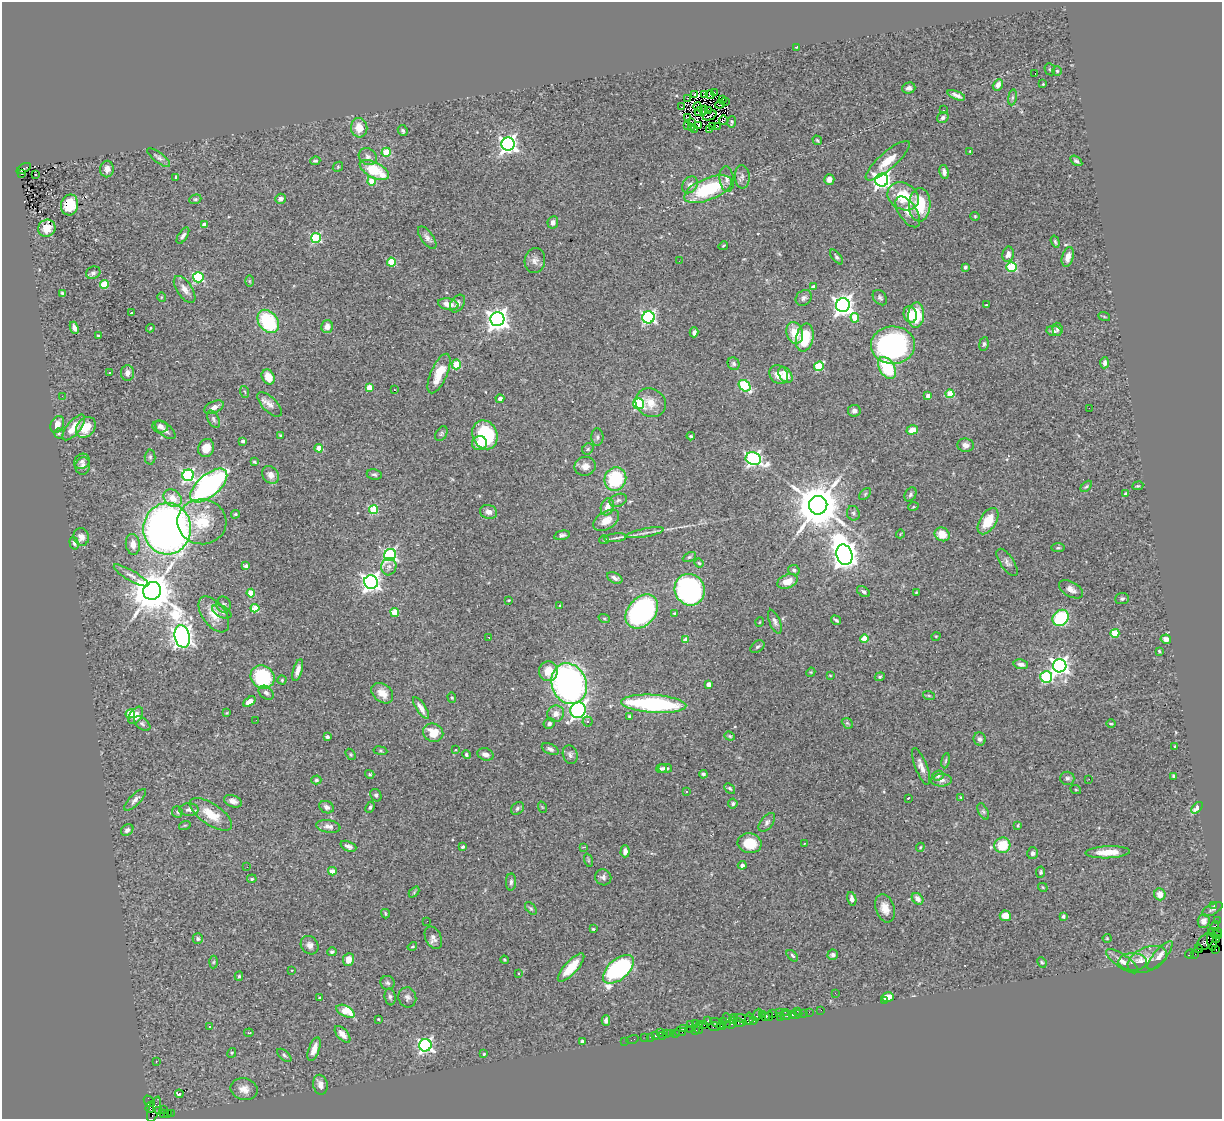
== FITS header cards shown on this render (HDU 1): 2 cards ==
NAXIS1  =                 1220
NAXIS2  =                 1117

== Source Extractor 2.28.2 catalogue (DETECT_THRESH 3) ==
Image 1220 x 1117 px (HDU 1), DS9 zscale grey, 1 PNG px = 1 image px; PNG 1224 x 1121 px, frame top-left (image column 1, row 1117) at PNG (2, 2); each listed source drawn as its Kron ellipse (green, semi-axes under 4 px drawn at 4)
Background 1.3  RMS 0.06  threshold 0.18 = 3 sigma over >= 5 px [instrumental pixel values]
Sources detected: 468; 5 with non-positive FLUX_AUTO (blend fragments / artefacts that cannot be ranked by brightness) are neither listed nor drawn; the other 463 listed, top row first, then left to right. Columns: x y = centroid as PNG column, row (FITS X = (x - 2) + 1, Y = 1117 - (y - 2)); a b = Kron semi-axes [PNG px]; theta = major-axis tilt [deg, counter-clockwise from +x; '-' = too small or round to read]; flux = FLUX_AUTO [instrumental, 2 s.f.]
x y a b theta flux
796 47 2 2 - 2.9
1050 69 6 5 - 5
1057 71 5 5 - 5.2
1035 74 3 2 - 3.8
1043 84 3 2 - 2.8
998 85 6 4 59 23
909 88 6 5 - 13
714 92 2 2 - 3.1
695 94 3 2 - 3.3
704 95 3 2 - 5.8
710 95 4 2 - 3.3
956 95 9 4 -21 16
1012 97 8 4 81 8.1
688 98 3 2 - 2.9
723 99 3 2 - 4.5
725 102 2 2 - 2.7
720 104 5 2 - 0.97
682 107 2 2 - 2.8
698 107 4 2 - 3.6
704 110 4 2 - 3.2
708 110 2 2 - 6.6
944 110 3 2 - 5.5
699 111 4 2 - 5.1
710 115 7 2 23 1.4
687 117 4 2 - 2.4
943 118 6 5 - 11
723 120 4 3 - 2.6
692 122 3 2 - 5.9
732 122 5 3 - 5.4
688 125 3 2 - 4.1
699 125 4 2 - 3.5
718 126 2 2 - 3.2
692 127 4 2 - 2.4
713 127 2 2 - 3.8
359 128 10 8 -83 56
695 129 2 2 - 0.41
710 129 2 2 - 7.8
403 130 5 4 - 8.8
817 140 5 2 - 4.2
508 144 6 6 - 1700
970 151 3 2 - 3.3
386 152 4 4 - 150
368 157 9 8 - 18
159 158 14 5 -37 13
315 161 5 3 - 5.4
888 161 28 8 41 67
1076 161 7 4 -35 8.3
338 167 5 4 - 5
24 168 8 4 32 380
107 169 8 7 - 23
374 170 16 7 -28 160
944 172 7 4 -80 15
21 174 3 2 - 100
36 174 3 2 - 5.1
176 177 3 3 - 5.6
742 177 12 7 -86 19
727 179 13 7 -83 21
829 179 5 5 - 22
882 180 6 6 - 1600
371 181 4 4 - 70
690 185 9 7 53 21
708 189 25 11 22 290
903 196 16 13 -29 130
195 199 6 4 20 6.1
280 199 5 5 - 15
70 205 10 8 78 96
920 205 16 11 87 150
908 212 18 9 -57 38
975 216 4 4 - 4.2
553 222 6 5 - 15
204 225 4 4 - 38
47 228 9 8 - 54
183 236 9 4 57 13
316 238 5 5 - 320
427 238 13 6 -54 16
1055 242 6 3 -71 6.6
723 246 5 3 - 3.8
1008 254 7 5 77 21
837 257 9 4 -51 8.2
1068 257 10 5 75 31
535 260 12 10 79 22
679 261 2 2 - 8.2
391 262 4 4 - 150
965 267 4 3 - 6.3
1011 267 5 5 - 260
93 273 7 6 - 12
198 277 5 5 - 310
249 281 6 4 -89 4.9
104 284 4 4 - 140
813 287 4 3 - 27
185 289 15 7 -56 29
63 293 3 3 - 6.6
161 297 5 3 - 3.7
804 298 9 7 45 15
880 298 8 6 -51 9.4
448 304 10 5 -10 36
457 304 10 6 57 15
843 305 7 7 - 2600
986 305 3 2 - 3.3
131 313 4 3 - 8.7
910 314 8 6 -75 55
916 315 12 8 86 140
1104 316 6 4 -21 4
648 317 6 6 - 770
855 318 5 4 - 110
497 319 7 7 - 2900
268 321 13 9 -54 270
327 327 6 6 - 27
74 328 6 4 -66 18
150 328 4 3 - 3.9
1057 329 6 5 - 9.7
1054 331 7 5 -9 11
694 332 5 4 - 12
795 333 11 8 -74 73
98 336 3 2 - 4.5
805 338 14 8 77 140
984 344 7 4 83 8.7
893 345 22 18 2 900
1105 363 5 4 - 15
456 364 5 4 - 160
733 364 6 5 - 9
819 366 5 4 - 210
887 368 12 7 -59 210
110 372 2 2 - 3
127 373 8 6 85 20
439 373 21 8 66 81
779 374 10 8 -46 41
785 375 9 6 -53 50
268 377 8 6 -62 44
745 386 6 5 - 210
369 387 4 4 - 74
394 390 2 2 - 5.6
245 392 6 3 -71 4.8
950 394 4 4 - 130
62 396 3 3 - 5
928 396 4 3 - 28
500 399 4 4 - 18
651 403 16 14 -33 53
269 404 16 7 -45 23
639 404 5 5 - 350
214 407 10 6 24 22
1089 408 2 2 - 3.9
854 411 6 6 - 17
213 419 9 5 -63 10
57 424 9 6 63 29
160 426 8 6 -9 19
74 427 16 6 50 55
86 427 11 9 49 79
165 430 12 6 -39 18
912 430 6 4 18 43
59 433 5 4 - 5.4
441 434 8 5 61 7.3
281 435 3 3 - 4.5
485 435 15 12 -66 240
691 436 4 3 - 5.5
597 437 8 6 89 9.6
243 441 4 3 - 8.5
479 443 7 7 - 56
966 445 8 6 -6 19
206 448 9 7 65 50
319 448 4 4 - 71
588 449 6 5 - 7.1
150 457 7 5 89 7.3
753 459 8 6 -20 1100
82 461 8 7 - 14
254 462 4 3 - 4.9
83 466 9 7 80 19
585 466 11 9 13 28
374 474 7 5 -11 8
188 475 6 5 - 610
270 475 9 7 -52 26
615 479 12 10 65 230
209 485 22 11 41 1100
1086 486 7 4 43 6.4
1138 486 5 3 - 3.4
865 494 7 4 46 5.5
911 494 7 5 59 9.7
1126 494 4 3 - 12
173 498 10 8 -43 46
618 500 9 6 22 11
818 505 9 9 - 19000
607 507 9 6 72 29
913 507 5 3 - 4
374 509 4 4 - 170
489 512 9 7 -19 21
853 513 7 6 - 10
235 514 4 3 - 4.5
606 520 14 9 33 44
988 521 14 8 58 99
202 522 24 22 -4 140
167 529 26 24 87 3100
645 533 19 3 10 17
900 534 4 2 - 3.1
942 534 8 6 -29 62
562 535 8 4 12 10
81 537 9 8 - 25
615 538 11 3 7 9.4
604 540 4 4 - 4.4
74 543 6 4 -74 7.3
133 544 10 7 -82 36
1058 548 7 3 0 5.3
390 555 6 5 - 750
844 555 10 7 -71 4900
689 557 7 4 26 6.6
1007 562 16 7 -56 18
699 563 4 3 - 4.5
246 566 3 3 - 13
389 567 9 7 73 15
794 570 6 5 - 7.9
131 575 20 5 -30 24
615 578 8 5 -28 16
788 581 11 6 21 46
371 582 7 7 - 1900
1071 589 13 7 -29 23
690 590 16 15 - 670
152 591 9 8 - 14000
863 592 7 4 -34 9.7
916 592 4 3 - 4
251 593 4 4 - 110
1122 599 7 5 3 7.8
509 600 3 2 - 2.8
224 605 8 7 - 11
559 606 3 2 - 4.8
255 608 4 4 - 130
642 611 19 13 49 800
222 612 10 5 -27 13
395 612 4 4 - 110
674 613 4 3 - 4.6
214 614 21 11 -54 63
604 618 6 4 -18 5.8
1061 618 9 7 48 290
836 620 5 3 - 7.3
760 622 5 3 - 3.2
775 622 12 5 -67 15
1115 633 4 4 - 120
936 636 5 3 - 3
182 637 11 7 -78 3100
489 637 3 2 - 2.9
864 639 4 4 - 100
1166 639 5 4 - 21
686 640 4 4 - 49
757 647 8 5 37 8.5
1159 651 4 4 - 4.3
1021 664 7 5 -11 16
1060 666 7 6 - 1800
298 670 11 4 73 22
548 671 10 9 - 56
811 672 5 3 - 3.6
830 675 4 2 - 2.7
262 677 12 11 - 290
880 677 5 4 - 5.6
1046 677 6 5 - 440
282 680 4 4 - 4.7
569 684 21 17 -67 1300
709 684 4 4 - 32
266 693 8 6 -39 12
382 693 12 8 -40 43
929 696 6 4 -20 4.8
452 698 5 4 - 4.8
249 701 7 4 34 54
654 704 32 9 -4 570
421 708 13 4 -57 27
578 710 8 7 - 980
227 713 4 3 - 3.9
130 714 4 4 - 130
556 714 8 8 - 27
136 715 10 6 56 44
630 717 3 3 - 5.8
256 720 3 2 - 3.6
587 721 5 5 - 7.8
847 723 6 4 -43 5.9
142 724 9 5 -38 10
549 724 6 5 - 12
1111 724 5 3 - 3.6
433 733 10 9 - 78
730 736 5 4 - 5
327 737 4 3 - 8.4
980 739 6 6 - 13
1175 747 3 2 - 3.9
550 749 9 5 -25 13
455 750 3 3 - 3
380 751 7 3 -8 4.8
351 754 6 4 -56 5.2
485 754 8 6 -18 19
466 755 4 4 - 8.4
570 755 9 7 -72 13
946 761 7 3 80 5.7
921 766 19 6 -69 27
661 768 5 4 - 9.9
665 768 7 4 0 11
370 774 5 4 - 5.2
703 774 4 3 - 6.5
938 776 6 5 - 13
1174 776 4 3 - 7.1
1067 778 7 6 - 11
1089 779 2 2 - 14
316 780 5 4 - 6.5
941 780 10 6 2 16
730 788 6 4 -44 5.3
1076 790 5 3 - 3.9
687 791 3 3 - 15
376 795 6 5 - 9.1
961 797 3 3 - 3.6
908 798 3 2 - 3.8
135 800 14 5 45 21
233 801 9 5 -21 20
733 804 5 4 - 7.6
327 807 7 6 - 14
370 807 6 4 67 7.4
542 807 6 3 -71 3.6
517 808 7 5 47 9.6
1197 808 7 3 46 58
189 810 9 6 0 17
983 811 9 5 -62 7.5
177 812 6 5 - 7
211 814 24 10 -34 92
767 822 11 6 53 13
185 825 6 3 18 4.5
1018 825 4 3 - 4.4
328 826 12 6 -8 21
127 830 7 5 40 13
750 843 12 10 -9 100
804 844 2 2 - 1.9
1002 845 8 7 - 110
348 846 8 5 -23 14
463 847 4 3 - 5.9
584 847 3 2 - 3.4
920 847 4 4 - 3.9
625 851 6 4 88 20
1108 852 22 6 2 62
1033 853 6 5 - 12
588 860 7 4 -72 6.3
742 865 4 4 - 11
247 867 2 2 - 2.6
332 871 4 4 - 45
1041 872 6 4 82 6.8
603 877 8 7 - 14
252 879 5 4 - 5.5
511 882 8 5 88 9.4
1043 887 5 3 - 4.1
414 892 6 4 47 4.3
1160 894 6 5 - 33
852 899 7 4 -76 17
917 899 6 5 - 21
1214 905 2 2 - 23
531 908 7 4 -51 6.4
885 908 14 9 -72 43
1212 909 11 5 28 9.5
385 914 5 3 - 4.2
1005 916 6 5 - 46
1063 916 4 4 - 6.8
1217 920 2 2 - 34
427 921 2 2 - 2.5
1204 921 7 6 - 22
1215 926 5 3 - 150
593 929 3 3 - 3.8
1217 931 3 3 - 58
1215 934 7 3 -26 210
433 938 12 7 -64 19
1107 938 4 4 - 3.6
198 939 5 5 - 8.5
1216 939 3 2 - 32
1212 940 11 5 -86 500
1205 941 10 6 48 660
310 945 10 8 -52 19
412 946 5 3 - 4.3
1199 949 4 3 - 120
1216 950 2 2 - 11
332 952 4 4 - 8.6
1189 954 5 3 - 82
1195 954 3 2 - 66
833 955 5 5 - 9.8
1160 955 18 6 49 27
792 956 7 4 -46 6.7
1147 959 21 12 22 51
348 960 6 5 - 35
504 960 4 3 - 3.9
1122 961 19 6 -34 30
214 962 6 4 88 5.3
1042 962 5 4 - 5.7
1133 962 14 9 1 34
571 967 18 6 47 99
618 969 19 10 41 610
292 970 2 2 - 2.2
519 973 3 3 - 17
239 976 4 3 - 5.3
388 983 7 6 - 10
835 993 2 2 - 1.9
390 997 8 5 -83 10
407 997 10 9 - 16
888 997 6 5 - 38
320 998 3 3 - 9.9
884 1001 2 2 - 48
821 1010 2 2 - 18
346 1011 10 5 -27 110
797 1011 2 2 - 130
780 1012 2 2 - 32
785 1012 4 3 - 33
809 1012 2 2 - 44
803 1013 2 2 - 28
762 1014 2 2 - 93
772 1014 4 2 - 120
796 1014 6 2 5 41
757 1015 6 3 65 66
786 1015 6 3 4 110
792 1015 3 3 - 97
769 1016 5 3 - 150
780 1016 3 2 - 57
734 1017 2 2 - 48
766 1017 3 2 - 59
378 1019 3 3 - 3.2
749 1019 6 2 -83 210
606 1020 5 4 - 11
708 1020 2 2 - 19
727 1020 7 3 -86 470
732 1020 2 2 - 30
745 1020 12 4 -16 410
723 1021 4 2 - 120
754 1021 3 2 - 45
739 1022 6 3 -14 220
717 1023 7 3 -34 160
690 1024 2 2 - 41
696 1024 4 3 - 180
731 1024 5 2 - 230
704 1025 2 2 - 60
715 1026 6 3 1 160
722 1026 4 2 - 27
209 1027 3 3 - 7.5
683 1028 3 2 - 180
699 1028 6 2 89 140
691 1030 3 2 - 69
696 1030 3 2 - 66
680 1032 6 4 -11 180
249 1033 5 3 - 7
660 1033 2 2 - 15
671 1033 2 2 - 48
675 1033 2 2 - 50
342 1034 10 5 -48 26
667 1034 2 2 - 22
663 1035 2 2 - 11
655 1036 3 3 - 83
645 1037 2 2 - 34
650 1037 3 2 - 30
632 1040 6 2 18 31
582 1041 4 3 - 7.2
625 1041 2 2 - 6.6
425 1045 6 6 - 1000
314 1049 12 5 70 35
232 1053 5 4 - 4.2
484 1054 4 3 - 3.5
284 1055 8 4 -42 8.1
156 1061 3 2 - 4.2
320 1085 10 7 -79 25
244 1089 13 10 -12 36
179 1094 4 3 - 17
149 1101 6 4 -48 190
150 1107 6 3 74 250
154 1109 13 5 71 580
164 1109 2 2 - 20
158 1111 4 3 - 440
164 1113 4 3 - 41
168 1113 2 2 - 270
171 1113 3 2 - 7.3
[5 non-positive-flux detections neither listed nor drawn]